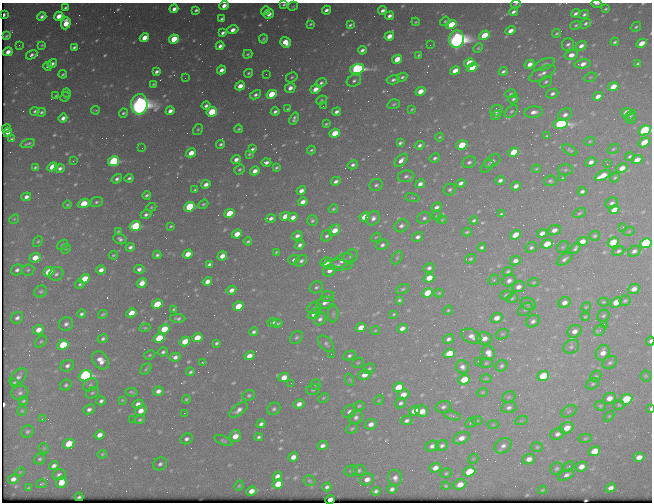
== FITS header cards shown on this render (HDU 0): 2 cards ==
NAXIS1  =                  650 / Width of table row in bytes
NAXIS2  =                  500 / Number of rows in table

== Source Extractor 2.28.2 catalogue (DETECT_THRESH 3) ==
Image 650 x 500 px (HDU 0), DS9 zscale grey, 1 PNG px = 1 image px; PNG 654 x 504 px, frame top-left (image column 1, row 500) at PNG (2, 3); each listed source drawn as its Kron ellipse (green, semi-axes under 4 px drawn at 4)
Background 480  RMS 2.5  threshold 7.54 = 3 sigma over >= 5 px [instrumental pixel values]
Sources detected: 590; of the 590, the 500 brightest by FLUX_AUTO listed and drawn (90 fainter detections omitted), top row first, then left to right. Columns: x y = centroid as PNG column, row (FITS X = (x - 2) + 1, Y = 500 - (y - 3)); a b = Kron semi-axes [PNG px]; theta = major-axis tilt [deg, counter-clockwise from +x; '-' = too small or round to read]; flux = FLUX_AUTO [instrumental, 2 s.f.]
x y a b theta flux
284 4 4 3 - 290
516 4 5 3 - 190
596 4 5 2 - 330
224 5 5 4 - 1200
293 6 5 3 - 190
65 8 4 3 - 290
174 9 4 3 - 910
605 9 4 3 - 220
196 10 4 3 - 350
326 10 4 3 - 650
383 10 4 3 - 660
266 11 4 3 - 730
513 12 4 3 - 490
576 13 4 3 - 540
269 14 5 4 - 1100
584 14 5 4 - 340
4 15 3 2 - 180
42 16 5 4 - 540
59 16 5 4 - 2000
389 16 5 3 - 640
222 19 4 3 - 350
445 21 5 4 - 250
416 22 4 3 - 190
66 23 6 4 71 3600
586 23 6 4 35 360
310 24 4 2 - 250
451 24 5 4 - 4900
350 25 4 3 - 280
576 25 5 4 - 270
636 27 5 4 - 270
233 30 6 4 15 1100
510 31 5 3 - 1100
223 33 4 3 - 510
557 33 4 3 - 220
484 35 5 4 - 5100
6 36 4 3 - 250
389 36 5 4 - 1800
144 38 5 4 - 2600
174 39 5 4 - 6200
263 39 4 3 - 290
456 39 9 7 83 130000
285 42 5 5 - 2400
615 42 4 3 - 300
641 43 5 4 - 2100
19 45 3 2 - 180
42 45 3 3 - 220
430 45 2 2 - 230
568 45 6 6 - 480
220 46 4 3 - 680
581 46 6 4 32 760
74 47 4 3 - 350
478 48 5 3 - 190
362 50 4 3 - 560
8 52 5 4 - 1100
248 54 4 3 - 240
32 55 6 4 33 490
419 55 3 3 - 240
571 55 7 5 14 1000
397 59 5 4 - 3100
469 63 5 4 - 3900
52 64 5 3 - 580
530 64 5 4 - 1200
582 64 8 4 8 1300
638 64 4 3 - 300
544 65 11 5 24 550
48 66 4 3 - 410
472 68 5 4 - 3000
357 69 7 5 14 42000
221 70 4 3 - 890
455 71 5 4 - 2000
503 71 4 3 - 350
157 72 4 3 - 520
249 73 5 3 - 290
542 73 14 6 26 930
63 74 4 3 - 270
266 74 2 2 - 420
292 77 6 4 30 320
402 77 5 4 - 360
590 77 6 4 21 200
185 78 2 2 - 210
393 80 6 4 12 530
354 81 7 5 28 500
546 82 7 5 37 350
321 83 6 4 33 380
153 84 3 2 - 190
240 86 5 4 - 1600
613 87 5 4 - 2300
290 88 5 4 - 1100
315 89 5 4 - 1600
420 91 5 4 - 2000
67 93 4 2 - 250
272 94 5 4 - 6800
511 94 5 4 - 300
552 94 6 4 25 500
255 95 6 4 28 470
56 96 4 3 - 250
598 96 5 4 - 1100
65 97 5 3 - 320
513 99 5 4 - 320
321 100 5 4 - 220
139 104 10 8 88 140000
394 104 6 4 19 290
206 106 4 4 - 540
323 106 2 2 - 210
288 109 4 2 - 240
412 109 4 2 - 190
96 110 4 2 - 190
35 111 5 3 - 340
170 111 5 4 - 890
497 111 6 5 - 740
511 111 8 5 43 340
41 112 4 4 - 330
212 112 5 5 - 7100
275 112 4 3 - 510
337 112 4 3 - 630
533 112 9 5 8 980
626 112 5 4 - 1500
123 113 5 4 - 320
496 115 6 4 35 670
565 115 8 5 34 760
630 115 6 4 39 300
63 118 4 3 - 880
631 118 6 4 49 290
294 119 6 3 69 460
326 124 4 3 - 230
561 124 7 5 14 41000
6 129 4 3 - 350
198 129 6 4 56 240
239 129 4 3 - 240
645 130 6 4 29 24000
8 132 5 4 - 870
335 133 5 4 - 3300
547 136 4 3 - 220
439 137 4 3 - 200
12 139 4 3 - 350
590 141 5 4 - 190
644 142 6 4 33 3600
400 143 4 3 - 330
28 144 7 2 19 360
221 144 4 3 - 340
420 145 5 3 - 450
462 145 6 4 18 5100
142 148 2 2 - 930
252 149 4 3 - 370
613 149 6 4 36 230
311 150 4 3 - 270
570 150 8 4 -29 310
513 152 5 4 - 4000
191 153 5 4 - 2400
249 154 4 2 - 230
630 156 5 3 - 300
435 158 5 4 - 370
236 159 5 4 - 790
401 160 8 4 47 920
637 160 5 4 - 1400
73 161 3 2 - 260
113 161 6 4 29 19000
492 161 9 5 31 780
266 162 5 3 - 640
469 162 7 5 29 480
591 162 6 4 27 790
607 164 3 2 - 390
353 165 5 4 - 500
487 166 7 4 49 330
35 167 4 3 - 280
52 167 5 4 - 3900
60 168 5 4 - 570
276 168 4 3 - 270
622 168 6 4 26 1700
240 169 5 4 - 290
536 169 5 4 - 200
565 170 7 5 2 320
255 171 5 4 - 1200
603 175 8 4 25 2500
406 176 8 6 9 530
615 177 5 4 - 250
129 178 4 3 - 380
563 178 4 4 - 230
117 179 5 4 - 500
500 180 5 3 - 600
336 181 5 4 - 630
550 181 6 5 - 360
461 183 4 4 - 640
206 184 5 3 - 850
420 184 5 4 - 860
376 185 7 6 - 390
516 186 5 4 - 800
195 190 4 3 - 280
301 190 5 4 - 860
450 190 6 6 - 350
582 191 4 3 - 460
147 195 4 3 - 320
26 197 5 4 - 790
412 198 7 3 -9 200
96 202 7 5 19 400
303 202 5 4 - 1100
84 203 6 4 22 4300
612 203 6 5 - 510
203 204 5 3 - 240
68 205 4 4 - 220
151 207 5 4 - 210
190 207 5 4 - 13000
437 207 5 4 - 570
333 209 5 4 - 250
614 210 5 4 - 1600
229 213 5 4 - 4400
579 213 7 4 27 310
146 214 5 4 - 440
501 214 4 3 - 240
285 216 5 4 - 1900
437 216 5 4 - 200
293 217 5 4 - 1100
365 217 5 4 - 3200
271 218 5 3 - 560
373 218 7 6 - 810
424 218 7 5 20 470
14 219 5 4 - 190
442 220 4 4 - 180
474 220 4 3 - 280
312 221 5 5 - 330
135 226 6 4 23 14000
171 226 3 3 - 210
401 226 7 6 - 590
623 227 2 2 - 450
335 230 6 4 46 2200
554 230 6 5 - 990
118 231 4 3 - 190
629 231 6 3 20 180
467 232 5 3 - 230
542 233 5 4 - 1100
237 234 5 4 - 2200
515 235 6 4 35 1700
297 236 5 4 - 690
327 236 6 5 - 430
595 236 5 5 - 290
376 237 5 4 - 180
418 237 6 4 31 620
120 239 7 5 -22 540
38 241 6 4 48 260
248 241 4 3 - 270
582 242 5 4 - 1900
613 242 6 4 30 5600
646 243 6 5 - 22000
547 244 6 4 20 3700
62 245 6 4 38 330
300 245 5 4 - 550
382 245 6 5 - 490
130 247 5 3 - 500
482 247 4 3 - 330
531 247 6 5 - 380
563 247 6 5 - 290
575 248 6 4 52 420
66 249 5 4 - 180
618 251 6 4 27 380
634 251 6 5 - 610
276 252 3 3 - 190
188 254 5 4 - 2000
113 255 5 3 - 210
157 255 4 3 - 360
222 256 5 4 - 1400
350 256 8 6 44 450
35 258 6 4 24 2300
397 258 7 5 63 300
470 259 6 4 30 270
564 259 9 5 37 510
294 260 6 4 22 410
301 261 7 5 39 460
342 261 11 6 23 1300
515 261 5 4 - 850
326 262 6 4 24 1800
209 264 4 3 - 360
338 265 14 5 -1 700
429 268 5 4 - 480
139 269 5 4 - 590
17 270 6 5 - 560
28 270 6 5 - 340
101 270 5 4 - 940
329 271 7 5 32 910
508 271 5 4 - 280
49 272 6 4 22 4900
56 274 7 6 - 500
429 278 5 4 - 2600
85 279 5 4 - 3300
494 280 6 5 - 280
207 281 5 4 - 1100
509 281 7 5 24 810
534 282 5 3 - 180
142 283 5 4 - 1400
80 284 4 3 - 260
316 287 7 5 29 380
518 287 6 5 - 900
403 289 7 4 26 280
634 289 6 5 - 1100
231 290 5 4 - 1000
41 291 6 5 - 340
428 293 5 4 - 5800
439 293 4 4 - 190
506 295 6 3 17 260
328 296 6 5 - 420
512 298 6 4 23 260
399 300 3 3 - 260
625 301 5 5 - 290
603 302 5 4 - 210
616 302 6 5 - 2500
325 303 9 6 17 730
564 303 6 5 - 980
157 304 5 4 - 5300
528 304 8 6 -21 440
238 306 5 4 - 3600
586 307 5 4 - 190
314 308 7 5 17 330
174 309 4 3 - 230
525 309 8 5 39 390
448 310 5 4 - 210
131 313 5 4 - 2300
81 314 4 3 - 360
103 314 5 3 - 240
314 314 6 5 - 1400
333 314 8 5 87 380
394 314 3 3 - 190
603 316 6 5 - 320
585 317 4 3 - 190
17 318 6 5 - 590
178 318 7 4 -1 450
497 318 6 4 24 1400
320 319 7 5 49 590
533 321 7 5 32 570
272 322 5 4 - 580
277 323 5 3 - 240
66 324 7 6 - 650
604 324 2 2 - 450
361 327 5 4 - 2100
145 328 6 4 20 220
402 328 5 4 - 900
164 329 5 4 - 4000
38 330 6 5 - 1600
375 330 5 4 - 190
600 330 6 5 - 310
574 331 7 6 - 1100
254 332 4 4 - 420
502 334 7 5 20 290
471 336 10 7 -27 1200
296 337 7 5 43 410
159 338 5 4 - 6000
197 338 5 4 - 2800
484 338 7 6 - 1400
103 339 5 4 - 380
448 339 6 4 30 500
185 341 5 4 - 3200
650 341 5 3 - 370
41 342 7 5 48 300
216 343 3 3 - 300
326 344 10 6 -47 490
63 345 6 4 27 6100
571 347 8 6 27 520
163 352 5 4 - 380
449 353 6 4 19 3800
488 353 7 6 - 1200
603 353 8 6 58 1400
331 354 2 2 - 380
150 355 6 4 28 240
249 356 5 4 - 1200
349 356 6 4 26 380
175 357 5 4 - 680
101 360 10 7 -50 1600
478 361 2 2 - 380
203 362 4 3 - 260
358 363 6 5 - 240
486 363 6 5 - 270
610 363 8 6 32 410
67 366 7 5 27 590
502 366 6 5 - 360
462 367 7 6 - 700
146 369 6 4 45 270
369 369 6 5 - 330
190 372 4 3 - 320
364 375 6 5 - 1400
85 376 6 5 - 32000
543 376 6 5 - 5800
596 376 6 5 - 260
646 376 5 5 - 240
18 377 10 6 44 700
284 377 5 4 - 1900
486 378 6 4 0 210
350 380 6 4 -71 210
464 380 6 4 23 4100
14 383 4 3 - 230
291 383 2 2 - 190
593 384 7 5 30 310
66 385 6 5 - 360
90 385 8 6 31 410
316 385 5 5 - 250
398 387 6 4 26 3900
313 390 7 5 13 360
158 391 5 4 - 900
132 392 6 3 -7 290
482 392 6 4 18 210
20 393 8 7 - 610
92 393 7 5 30 310
249 395 6 5 - 350
403 395 6 5 - 1500
509 397 7 5 21 340
323 398 5 3 - 190
609 398 7 5 22 1300
186 399 4 3 - 240
626 399 6 5 - 9200
122 400 4 3 - 180
379 400 5 4 - 190
23 401 5 3 - 250
101 401 4 4 - 480
401 403 6 5 - 460
138 404 5 4 - 830
299 404 6 4 30 950
619 405 5 4 - 250
359 406 6 4 14 260
600 406 6 4 -22 230
443 407 8 6 14 520
509 407 8 5 11 610
89 409 6 4 23 590
274 409 7 6 - 440
650 409 4 2 - 280
238 410 11 5 37 890
22 411 5 4 - 220
141 411 6 4 29 1500
414 411 5 4 - 2000
422 411 6 5 - 1800
569 411 8 5 30 410
350 412 7 6 - 770
184 413 2 2 - 180
452 416 8 4 -13 430
609 416 6 4 44 190
356 417 7 6 - 600
42 419 3 2 - 330
133 419 2 2 - 250
140 420 5 4 - 290
407 420 6 4 12 450
477 420 6 4 1 230
521 421 7 4 19 280
471 423 6 4 28 250
261 424 4 4 - 540
371 424 6 5 - 990
493 425 6 4 1 190
567 428 7 5 25 2000
352 429 6 4 27 280
27 431 6 6 - 400
557 434 7 5 27 680
99 435 5 4 - 1100
235 436 6 5 - 2000
259 437 4 3 - 350
461 438 9 5 24 1300
585 438 6 3 8 220
186 439 6 5 - 530
223 441 10 4 -24 340
69 444 6 5 - 4700
322 446 5 4 - 670
432 446 7 5 22 670
442 446 6 5 - 470
503 446 9 7 31 850
537 447 6 5 - 290
44 448 5 4 - 220
594 451 6 4 22 3600
102 454 5 3 - 210
293 457 5 4 - 1000
639 457 5 4 - 1400
40 459 6 5 - 340
473 459 6 4 43 220
529 459 6 5 - 1200
160 464 7 6 - 520
54 466 5 4 - 650
569 466 6 4 45 290
581 467 6 5 - 1200
435 468 6 4 21 1300
557 469 6 5 - 360
351 471 7 5 11 370
359 471 6 5 - 400
20 472 5 4 - 180
469 472 6 5 - 5300
446 473 6 4 27 280
59 475 7 5 12 510
566 475 8 4 25 700
277 476 5 4 - 730
395 478 8 7 - 810
13 479 5 4 - 900
367 479 7 5 25 1100
309 481 6 5 - 260
61 482 6 5 - 2500
41 484 5 4 - 220
278 484 5 4 - 2700
460 484 7 5 24 1500
239 486 5 3 - 210
446 486 4 3 - 210
327 487 4 4 - 440
29 488 4 3 - 260
611 488 5 4 - 940
392 489 4 4 - 520
542 490 4 3 - 200
251 491 5 4 - 1300
376 491 4 4 - 450
79 497 4 2 - 270
330 499 5 3 - 1100
At the frame edge (FLAGS 8, measured only in part): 8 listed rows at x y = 284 4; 516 4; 596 4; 224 5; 645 130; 646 243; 650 341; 650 409
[90 fainter detections neither listed nor drawn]